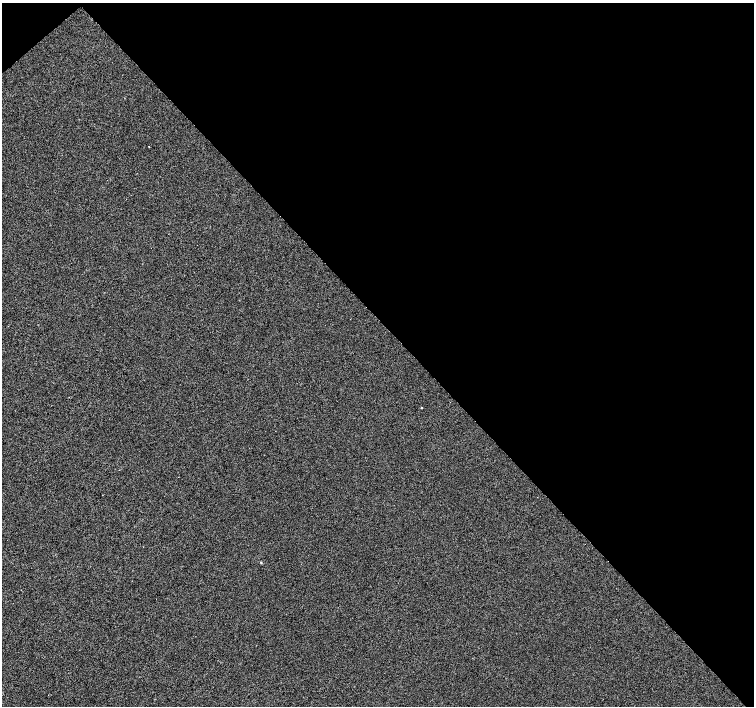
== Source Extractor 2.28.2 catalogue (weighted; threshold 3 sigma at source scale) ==
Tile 3 of 4 x 4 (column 3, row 1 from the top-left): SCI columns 3014-4517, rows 4436-5842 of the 6021 x 5991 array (HDU 1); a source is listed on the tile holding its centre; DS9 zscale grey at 2 x 2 block average (1 PNG px = mean of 2 x 2 image px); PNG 756 x 708 px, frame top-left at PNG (2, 3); no overlay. Shown black and unused: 46% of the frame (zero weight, under 2 of 3 exposures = <1% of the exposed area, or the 3 px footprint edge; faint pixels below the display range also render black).
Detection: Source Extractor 2.28.2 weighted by HDU 2 'WHT'; one run over the whole footprint, this tile lists its part. Background -2.44e-04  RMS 0.0042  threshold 0.0187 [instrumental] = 3 sigma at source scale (4.5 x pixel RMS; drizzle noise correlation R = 1.50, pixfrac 1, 0.0396/0.0396 arcsec/px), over >= 5 px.
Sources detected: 3; all 3 listed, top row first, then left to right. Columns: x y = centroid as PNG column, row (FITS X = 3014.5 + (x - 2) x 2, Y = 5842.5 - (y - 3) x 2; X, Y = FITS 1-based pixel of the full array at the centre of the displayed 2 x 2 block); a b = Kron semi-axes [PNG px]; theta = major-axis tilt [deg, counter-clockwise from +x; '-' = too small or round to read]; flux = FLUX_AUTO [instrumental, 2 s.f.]
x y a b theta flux
149 147 2 2 - 0.61
421 408 2 2 - 1.6
261 562 3 2 - 0.6